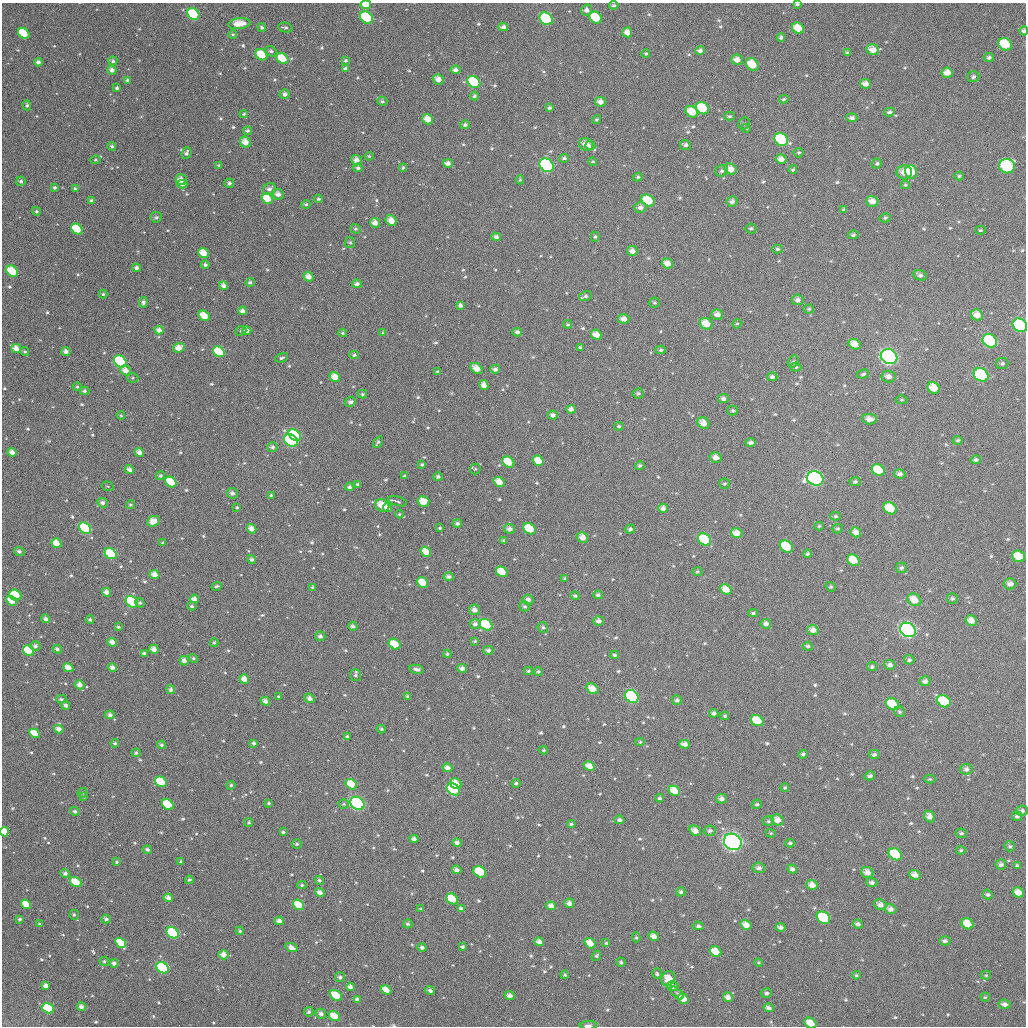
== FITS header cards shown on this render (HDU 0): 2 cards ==
NAXIS1  =                 1024
NAXIS2  =                 1024

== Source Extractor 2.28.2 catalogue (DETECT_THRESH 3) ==
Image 1024 x 1024 px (HDU 0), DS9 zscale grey, 1 PNG px = 1 image px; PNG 1028 x 1028 px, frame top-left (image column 1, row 1024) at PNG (2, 3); each listed source drawn as its Kron ellipse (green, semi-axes under 4 px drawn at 4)
Background 1160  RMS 40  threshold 121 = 3 sigma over >= 5 px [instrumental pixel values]
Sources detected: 711; of the 711, the 500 brightest by FLUX_AUTO listed and drawn (211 fainter detections omitted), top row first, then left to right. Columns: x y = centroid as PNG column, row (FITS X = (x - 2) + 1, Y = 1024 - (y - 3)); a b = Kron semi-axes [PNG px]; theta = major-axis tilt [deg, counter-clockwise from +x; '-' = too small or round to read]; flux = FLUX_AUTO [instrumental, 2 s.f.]
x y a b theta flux
797 4 4 3 - 5500
366 5 5 4 - 47000
614 5 5 4 - 5500
586 10 5 5 - 13000
193 14 6 5 - 110000
367 17 7 5 -39 130000
596 18 7 5 -39 100000
546 19 7 5 -39 340000
239 24 11 5 7 44000
503 27 5 4 - 11000
262 28 4 4 - 6800
285 28 7 4 -14 6500
798 28 6 5 - 52000
1024 31 4 4 - 7800
627 32 5 5 - 21000
24 33 6 5 - 99000
233 34 4 4 - 4200
781 37 4 4 - 7400
1005 44 7 6 - 82000
700 50 5 4 - 9900
873 50 6 5 - 27000
271 51 6 5 - 6300
646 53 4 4 - 5100
847 53 4 3 - 5900
261 55 6 5 - 71000
989 58 5 4 - 7800
282 59 6 5 - 62000
345 60 4 4 - 5800
737 60 6 5 - 22000
113 61 4 4 - 7300
38 62 4 4 - 9800
752 64 7 5 -44 62000
345 69 4 3 - 7200
112 70 5 4 - 13000
455 70 5 4 - 12000
947 73 6 5 - 26000
973 77 6 5 - 7400
438 79 5 5 - 21000
128 80 4 4 - 6900
474 82 7 5 -37 140000
866 84 5 4 - 18000
117 88 3 3 - 6900
285 94 5 5 - 10000
474 96 4 4 - 7600
784 99 5 3 - 4600
382 101 5 4 - 5600
600 102 5 5 - 19000
27 105 5 4 - 6000
549 108 4 4 - 6300
702 108 7 6 - 87000
692 112 6 5 - 43000
889 112 5 4 - 7000
244 114 4 3 - 4300
729 116 5 4 - 4600
852 118 6 4 -7 8900
428 119 6 5 - 32000
597 119 4 4 - 4200
744 124 6 5 - 5800
465 125 5 4 - 7500
746 128 4 4 - 5000
248 131 4 4 - 6200
781 140 7 6 - 230000
245 142 6 5 - 27000
586 144 7 6 - 26000
685 145 5 5 - 8800
112 146 4 4 - 5900
590 146 5 4 - 9000
186 153 6 5 - 8900
799 153 5 5 - 4700
369 156 4 4 - 4100
564 158 5 4 - 6900
781 159 5 5 - 17000
95 160 5 4 - 4000
357 160 5 5 - 17000
593 162 4 4 - 4200
448 163 5 4 - 15000
877 163 5 5 - 6000
219 165 4 3 - 4500
547 165 7 6 - 440000
1007 166 8 7 - 240000
358 168 4 4 - 7600
403 168 4 3 - 4400
731 169 6 5 - 27000
793 170 4 4 - 5400
722 171 7 5 27 7600
904 172 7 7 - 31000
911 172 7 6 - 77000
959 176 5 4 - 5100
638 177 4 4 - 5000
181 180 6 5 - 22000
520 180 4 4 - 4500
21 181 5 4 - 7400
229 183 5 4 - 7700
182 184 5 4 - 11000
905 185 4 4 - 4100
55 187 3 3 - 6400
75 189 4 3 - 5000
269 189 6 5 - 12000
278 194 6 5 - 17000
267 199 6 5 - 52000
318 199 4 4 - 5300
648 200 7 5 -33 79000
92 201 4 3 - 8500
732 201 5 5 - 10000
872 201 6 5 - 24000
306 204 4 4 - 5100
640 207 6 5 - 14000
844 210 4 3 - 5600
36 211 4 4 - 5300
156 217 5 5 - 4700
885 218 5 4 - 5100
391 221 6 5 - 26000
375 223 5 4 - 21000
77 229 6 5 - 100000
356 229 5 4 - 5000
751 229 5 5 - 5800
980 230 5 4 - 4400
853 235 5 4 - 6200
496 237 4 4 - 11000
595 237 5 4 - 4800
350 242 5 5 - 5000
777 249 5 4 - 5200
632 251 5 5 - 16000
203 253 6 4 -37 38000
667 263 6 5 - 24000
205 265 4 3 - 6800
136 268 4 4 - 8600
12 271 6 5 - 83000
920 275 7 5 -21 9200
308 277 5 4 - 20000
250 282 5 4 - 6200
357 284 5 4 - 10000
224 286 5 4 - 15000
103 294 4 4 - 4400
586 296 6 5 - 7500
798 300 6 5 - 11000
143 302 5 4 - 8900
655 303 5 5 - 4500
460 305 4 4 - 8800
809 309 5 4 - 4700
242 311 4 4 - 15000
717 314 6 5 - 16000
977 315 6 5 - 26000
204 316 6 4 -37 54000
624 319 6 5 - 16000
568 324 4 4 - 3800
706 324 6 5 - 41000
737 324 5 4 - 4000
1020 325 7 6 - 490000
159 330 5 4 - 15000
241 331 6 4 22 4000
247 331 4 4 - 14000
517 332 5 4 - 9900
343 333 4 3 - 4700
383 333 3 3 - 4100
596 335 5 5 - 23000
990 341 8 6 -36 190000
854 344 6 5 - 28000
580 347 3 3 - 4500
179 348 6 4 19 29000
16 349 5 4 - 24000
661 350 5 4 - 5300
66 351 5 4 - 12000
25 352 4 4 - 5000
219 352 6 5 - 92000
354 355 5 4 - 5500
889 356 8 7 - 900000
282 358 7 4 21 5400
120 361 7 5 -41 170000
793 362 6 5 - 5100
1002 363 6 5 - 7200
796 367 5 4 - 4200
476 368 7 4 -37 31000
495 369 5 4 - 9400
126 370 6 4 -38 20000
438 372 3 3 - 4500
863 374 6 4 15 5300
981 375 8 6 -33 300000
335 377 5 5 - 33000
772 377 5 4 - 7900
888 377 7 6 - 15000
133 378 6 5 - 4500
484 385 5 4 - 17000
77 387 4 4 - 5100
934 388 6 5 - 45000
85 391 5 4 - 6800
638 393 5 5 - 6500
362 394 5 4 - 4100
723 399 5 4 - 11000
902 400 6 4 0 3800
350 402 5 5 - 9100
571 409 5 4 - 13000
733 411 5 5 - 5600
121 415 4 3 - 4000
553 415 5 4 - 9700
870 419 7 5 -4 21000
703 423 6 5 - 24000
619 426 5 4 - 4000
295 435 7 5 -40 160000
958 440 5 4 - 5300
291 441 7 6 - 400000
378 442 6 3 55 5800
751 443 5 4 - 9900
272 447 5 5 - 6200
12 452 4 4 - 16000
139 452 5 4 - 17000
716 457 6 5 - 17000
976 460 5 4 - 6300
538 461 6 5 - 42000
508 462 6 5 - 53000
422 464 4 3 - 5100
640 466 5 4 - 6000
475 469 5 5 - 4300
129 470 5 4 - 13000
878 470 7 5 -33 76000
900 474 5 5 - 11000
160 476 5 4 - 4800
405 476 4 3 - 4000
438 477 5 4 - 6800
815 478 8 7 - 730000
171 482 6 5 - 71000
499 482 6 4 -37 28000
855 482 5 4 - 5800
358 484 4 3 - 5500
725 484 5 5 - 4800
108 486 6 4 -19 4000
349 487 4 4 - 7500
232 493 5 5 - 11000
271 495 4 3 - 4500
397 501 10 4 -15 7600
423 502 6 5 - 43000
102 503 5 5 - 11000
130 505 4 4 - 4300
382 505 7 6 - 45000
237 507 4 3 - 4100
388 507 5 4 - 38000
663 508 5 4 - 14000
890 508 7 5 -31 82000
399 514 4 4 - 4000
835 516 5 4 - 5400
153 521 6 5 - 27000
457 523 5 4 - 8100
819 526 5 4 - 4200
85 528 6 5 - 220000
440 528 4 3 - 4400
252 529 5 4 - 20000
510 529 5 4 - 14000
529 529 6 5 - 94000
630 529 5 4 - 7700
837 529 5 4 - 5500
856 532 5 4 - 20000
737 533 6 5 - 30000
583 537 5 5 - 23000
705 539 7 5 -35 120000
504 540 3 3 - 5800
56 543 5 4 - 39000
163 543 4 3 - 4100
786 547 7 5 -33 120000
19 551 5 4 - 8400
426 552 5 4 - 36000
111 554 6 5 - 130000
807 554 4 4 - 5000
1019 556 6 5 - 53000
252 560 4 4 - 7000
853 560 6 5 - 47000
901 568 6 5 - 6700
502 572 6 5 - 53000
697 572 5 4 - 3900
154 575 5 4 - 25000
449 577 5 4 - 9600
565 579 3 3 - 5400
423 583 6 5 - 48000
1010 584 6 5 - 16000
217 586 5 3 - 4900
313 587 4 3 - 5200
831 587 5 4 - 5000
726 589 6 4 -33 34000
107 592 5 4 - 16000
15 595 6 5 - 87000
598 595 5 4 - 6600
575 596 4 3 - 5200
194 599 5 4 - 17000
952 599 5 5 - 5900
528 600 5 5 - 14000
914 600 7 6 - 39000
12 601 6 4 -33 47000
132 602 7 5 -34 160000
140 603 5 4 - 4700
192 606 5 4 - 5800
524 606 5 5 - 5000
475 610 5 5 - 16000
753 613 4 3 - 5200
46 619 4 4 - 10000
90 619 4 4 - 5500
599 621 5 4 - 12000
971 621 6 5 - 24000
475 624 5 5 - 10000
766 624 5 5 - 12000
486 625 7 5 -32 210000
353 626 5 4 - 7900
118 627 4 3 - 4900
543 627 5 5 - 5700
813 630 6 5 - 17000
908 630 8 6 -33 930000
320 636 5 4 - 9300
475 641 3 3 - 4100
112 642 5 4 - 18000
214 643 4 3 - 4400
395 644 6 5 - 54000
35 646 5 4 - 11000
808 646 5 4 - 6800
57 649 5 4 - 7700
154 649 5 4 - 19000
488 650 5 4 - 9200
29 651 6 5 - 120000
144 653 4 3 - 5900
447 654 4 4 - 5300
615 655 4 4 - 6200
193 658 5 4 - 5100
909 660 5 4 - 6300
184 661 5 4 - 13000
890 665 5 5 - 11000
872 667 5 4 - 6800
68 668 5 4 - 31000
112 668 4 4 - 13000
462 668 5 4 - 12000
416 669 7 4 -12 11000
528 671 4 3 - 4400
538 671 4 4 - 5200
355 675 6 5 - 5900
244 679 5 4 - 25000
925 681 5 5 - 11000
79 685 5 4 - 17000
592 689 6 5 - 37000
171 690 4 4 - 9000
279 696 3 3 - 3900
408 696 4 3 - 6100
632 696 7 6 - 370000
310 698 5 4 - 13000
61 699 5 4 - 5900
677 700 5 5 - 7800
265 701 5 4 - 15000
944 701 7 5 -35 110000
892 704 7 5 -34 78000
66 705 4 3 - 8600
900 712 6 5 - 5500
714 713 4 4 - 9100
110 715 5 4 - 9700
725 716 4 4 - 5300
757 721 6 5 - 69000
59 729 4 4 - 16000
381 729 4 3 - 4300
35 733 5 4 - 48000
347 736 4 3 - 5300
640 742 4 4 - 4000
115 743 4 3 - 5800
254 743 3 3 - 7700
685 744 5 4 - 15000
162 745 4 4 - 6300
543 750 4 4 - 3900
136 753 4 4 - 6200
803 754 5 4 - 6600
874 754 5 4 - 8100
589 766 6 4 -27 26000
447 768 5 4 - 17000
966 769 6 5 - 9800
870 776 5 4 - 7900
930 779 5 4 - 4000
161 782 6 5 - 110000
516 783 4 4 - 6300
351 784 6 5 - 58000
456 784 6 5 - 35000
231 785 4 4 - 5800
785 788 4 4 - 4900
453 789 7 5 -36 130000
674 791 6 4 -28 40000
83 793 5 4 - 4500
83 797 4 3 - 4400
660 798 4 3 - 4800
722 799 5 5 - 12000
269 803 4 3 - 4500
357 803 7 6 - 390000
168 804 6 4 -36 130000
344 804 5 4 - 4400
757 804 5 4 - 5400
75 811 5 4 - 7500
1022 811 6 5 - 8700
929 816 6 5 - 17000
1017 816 5 5 - 8700
619 820 5 4 - 8100
777 820 6 5 - 24000
768 821 5 5 - 5500
249 822 4 4 - 4600
571 824 4 3 - 5600
695 831 6 4 -28 21000
710 831 6 5 - 7500
4 832 5 4 - 39000
283 832 3 3 - 5200
771 833 5 4 - 3900
961 833 6 4 -9 6100
414 839 4 4 - 13000
733 842 9 8 - 920000
457 843 4 4 - 11000
790 843 4 3 - 5800
297 844 5 4 - 6200
1010 846 5 5 - 5400
147 850 5 4 - 8600
961 850 5 4 - 4700
895 854 7 5 -34 110000
117 862 4 3 - 4400
181 862 3 3 - 5100
1001 864 5 5 - 8800
1017 865 3 3 - 4000
759 868 6 5 - 11000
792 869 5 4 - 12000
457 870 5 4 - 11000
480 872 6 5 - 110000
867 872 6 5 - 20000
65 873 5 4 - 9200
915 875 6 4 -18 19000
189 880 4 3 - 4900
319 880 5 4 - 5900
76 882 6 4 -34 79000
872 883 5 4 - 7900
302 885 5 4 - 5400
812 885 6 5 - 21000
681 892 4 4 - 6900
1018 892 6 5 - 26000
320 893 5 4 - 14000
988 894 5 4 - 6600
168 898 5 4 - 17000
452 899 6 5 - 100000
569 903 5 4 - 15000
26 904 5 4 - 49000
298 905 6 4 -37 53000
880 905 6 5 - 16000
551 906 5 4 - 18000
421 909 4 3 - 4400
461 909 4 4 - 11000
890 909 6 4 -14 14000
74 915 5 4 - 5500
823 918 7 5 -33 250000
20 919 3 3 - 6500
106 919 5 4 - 7900
279 921 5 4 - 14000
39 924 4 3 - 3900
408 924 5 4 - 6000
858 924 5 4 - 10000
967 924 6 5 - 49000
746 925 6 4 -34 27000
698 926 6 4 -7 7400
781 927 5 4 - 9400
240 931 4 4 - 5500
173 933 6 5 - 180000
654 936 5 4 - 19000
636 937 5 4 - 4000
945 941 5 4 - 8000
539 942 5 4 - 18000
121 943 6 4 -32 72000
590 943 6 4 -37 32000
606 943 4 4 - 4200
291 947 6 4 -24 16000
422 947 4 4 - 9100
463 947 4 4 - 5400
715 952 6 5 - 44000
223 955 5 4 - 21000
596 956 5 4 - 4700
104 961 5 4 - 5500
621 962 5 4 - 5700
759 962 4 4 - 3900
114 963 4 4 - 12000
162 968 6 5 - 210000
657 974 5 4 - 5300
565 975 4 4 - 5200
856 975 4 4 - 4700
986 975 5 4 - 4000
340 977 5 5 - 9400
668 978 8 6 54 40000
46 986 4 4 - 14000
673 986 6 5 - 13000
350 987 4 4 - 15000
386 990 5 4 - 31000
430 991 5 4 - 8600
677 993 8 4 -45 4600
767 993 5 5 - 8000
336 995 6 4 -36 74000
510 996 5 4 - 13000
728 997 5 4 - 17000
985 997 4 4 - 4000
683 999 6 4 -33 34000
357 1000 4 4 - 12000
1004 1004 6 4 -9 12000
81 1007 4 4 - 12000
48 1008 6 5 - 160000
769 1008 5 4 - 10000
309 1012 5 4 - 7300
321 1014 5 5 - 11000
334 1016 6 4 -35 48000
811 1023 6 5 - 39000
588 1025 9 4 1 8400
At the frame edge (FLAGS 8, measured only in part): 7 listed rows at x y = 797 4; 366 5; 1024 31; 1020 325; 4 832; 811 1023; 588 1025
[211 fainter detections neither listed nor drawn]

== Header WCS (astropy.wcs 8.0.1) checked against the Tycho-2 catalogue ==
Header WCS as astropy/WCSLIB reads it (applying the file's SIP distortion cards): RA---TAN-SIP/DEC--TAN-SIP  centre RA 01:51:11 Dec +00:33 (27.80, +0.55 deg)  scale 8.66 arcsec/px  FOV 147.9' x 147.9'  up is +179 deg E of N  parity flipped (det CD > 0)
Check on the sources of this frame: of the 60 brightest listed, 60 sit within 11.2 arcsec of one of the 180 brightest Tycho-2 stars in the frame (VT <= 12.49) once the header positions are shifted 5.25 arcsec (3.64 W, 3.78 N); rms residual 3.73 arcsec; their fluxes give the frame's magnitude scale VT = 22.80 - 2.5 log10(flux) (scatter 0.16 mag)
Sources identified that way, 161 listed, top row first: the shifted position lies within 11.2 arcsec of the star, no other Tycho-2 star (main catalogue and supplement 1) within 22.4 arcsec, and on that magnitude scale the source's flux lands within +1.5 / -3 mag of the star's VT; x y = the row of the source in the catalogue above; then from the Tycho-2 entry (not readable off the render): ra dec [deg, ICRS J2000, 3 dp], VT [Tycho-2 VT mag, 2 dp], TYC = Tycho-2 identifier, HIP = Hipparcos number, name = IAU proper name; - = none
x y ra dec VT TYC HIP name
366 5 28.177 -0.666 10.77 4686-614-1 - -
193 14 28.591 -0.634 10.02 4686-1574-1 - -
367 17 28.174 -0.634 9.72 4686-577-1 - -
596 18 27.623 -0.645 10.25 4686-663-1 - -
546 19 27.742 -0.640 9.46 4686-589-1 - -
798 28 27.135 -0.631 10.79 4686-1777-1 - -
24 33 28.998 -0.578 10.53 4686-452-1 - -
1005 44 26.636 -0.602 10.52 4686-1770-1 - -
873 50 26.955 -0.583 11.63 4686-1300-1 - -
261 55 28.425 -0.539 10.42 4686-520-1 - -
282 59 28.375 -0.531 10.72 4686-283-1 - -
737 60 27.281 -0.552 11.72 4686-1705-1 - -
752 64 27.244 -0.540 11.08 4686-1932-1 - -
947 73 26.775 -0.532 11.52 4686-1476-1 - -
438 79 27.999 -0.489 11.90 4686-241-1 - -
474 82 27.913 -0.484 9.89 4686-208-1 8670 -
866 84 26.971 -0.501 11.70 4686-1341-1 - -
600 102 27.608 -0.444 11.80 4686-154-1 - -
702 108 27.361 -0.433 10.35 4686-1591-1 - -
692 112 27.386 -0.424 11.25 4686-1477-1 - -
852 118 27.002 -0.419 12.52 4686-1346-1 - -
428 119 28.022 -0.393 11.27 4686-266-1 - -
781 140 27.170 -0.362 9.63 4686-1293-1 - -
245 142 28.460 -0.328 11.93 4686-622-1 - -
586 144 27.641 -0.341 11.78 4686-650-1 - -
357 160 28.191 -0.291 12.23 4686-530-1 - -
448 163 27.972 -0.288 11.95 4686-261-1 - -
547 165 27.733 -0.288 8.71 4686-200-1 8596 -
1007 166 26.626 -0.309 9.52 4686-1743-1 - -
731 169 27.291 -0.289 11.43 4686-1554-1 - -
904 172 26.874 -0.290 11.83 4686-1928-1 - -
911 172 26.857 -0.291 10.75 4686-1484-1 - -
181 180 28.613 -0.236 11.85 4686-105-1 - -
267 199 28.405 -0.193 11.15 4686-126-1 - -
648 200 27.488 -0.209 10.30 4686-130-1 - -
872 201 26.949 -0.218 11.51 4686-1356-1 - -
640 207 27.507 -0.192 12.32 4686-124-1 - -
375 223 28.144 -0.141 11.63 4686-73-1 - -
77 229 28.861 -0.111 10.54 4686-35-1 8961 -
203 253 28.555 -0.059 11.51 4686-21-1 - -
667 263 27.438 -0.058 11.83 4686-25-1 - -
12 271 29.014 -0.006 10.21 4686-2-1 - -
308 277 28.301 -0.008 12.31 4686-1-1 - -
977 315 26.691 +0.050 11.58 29-760-1 - -
204 316 28.550 +0.092 11.03 30-270-1 - -
706 324 27.342 +0.085 11.59 29-780-1 - -
1020 325 26.586 +0.073 8.99 29-573-1 - -
159 330 28.658 +0.128 12.49 30-303-1 - -
596 335 27.606 +0.117 11.60 30-294-1 - -
854 344 26.984 +0.127 11.10 29-946-1 - -
179 348 28.611 +0.170 11.66 30-384-1 - -
16 349 29.001 +0.180 11.55 30-409-1 - -
889 356 26.899 +0.155 7.92 29-983-1 8341 -
476 368 27.892 +0.205 11.66 30-393-1 - -
126 370 28.737 +0.227 11.81 30-381-1 - -
981 375 26.677 +0.195 9.23 29-990-1 - -
335 377 28.233 +0.232 11.44 30-353-1 - -
484 385 27.874 +0.244 12.31 30-278-1 - -
571 409 27.663 +0.297 11.76 30-322-1 - -
703 423 27.343 +0.324 11.87 29-386-1 - -
295 435 28.327 +0.373 9.81 30-244-1 8815 -
291 441 28.336 +0.387 8.97 30-197-1 - -
139 452 28.700 +0.423 13.05 30-176-1 - -
538 461 27.739 +0.423 11.47 30-172-1 - -
508 462 27.811 +0.428 10.78 30-168-1 - -
878 470 26.920 +0.429 10.50 29-629-1 - -
815 478 27.071 +0.452 8.14 29-891-1 8393 -
171 482 28.622 +0.494 10.72 30-149-1 - -
499 482 27.831 +0.477 11.72 30-139-1 - -
423 502 28.014 +0.528 11.58 30-94-1 - -
382 505 28.114 +0.538 11.29 30-101-1 - -
388 507 28.101 +0.542 11.00 30-103-1 - -
890 508 26.890 +0.520 10.16 29-303-1 - -
457 523 27.932 +0.578 12.47 30-124-1 - -
85 528 28.827 +0.609 9.51 30-5-1 8952 -
252 529 28.426 +0.601 12.32 30-12-1 - -
529 529 27.757 +0.588 10.65 30-18-1 - -
737 533 27.258 +0.587 11.35 29-396-1 - -
583 537 27.629 +0.606 11.73 30-6-1 - -
705 539 27.334 +0.605 9.91 29-86-1 - -
56 543 28.895 +0.646 11.46 30-40-1 - -
786 547 27.137 +0.618 10.22 29-820-1 - -
111 554 28.763 +0.669 9.84 30-52-1 - -
1019 556 26.579 +0.630 11.02 29-852-1 - -
853 560 26.976 +0.647 10.90 29-712-1 - -
502 572 27.821 +0.693 11.13 30-71-1 - -
154 575 28.657 +0.717 11.55 30-78-1 - -
1010 584 26.599 +0.695 11.71 29-911-1 - -
726 589 27.281 +0.723 11.13 29-895-1 - -
107 592 28.772 +0.762 11.97 30-108-1 - -
15 595 28.991 +0.773 10.37 30-154-1 - -
194 599 28.560 +0.773 12.26 30-153-1 - -
914 600 26.827 +0.739 11.32 29-853-1 - -
12 601 29.000 +0.787 11.79 30-186-1 - -
132 602 28.710 +0.784 9.56 30-193-1 - -
475 610 27.885 +0.785 11.79 30-185-1 - -
971 621 26.689 +0.786 11.92 29-997-1 - -
486 625 27.856 +0.821 9.69 30-312-1 8639 -
813 630 27.070 +0.817 12.15 29-222-1 - -
908 630 26.840 +0.812 7.91 29-202-1 8328 -
112 642 28.755 +0.882 12.13 30-1017-1 - -
395 644 28.076 +0.872 10.81 30-989-1 - -
154 649 28.655 +0.897 11.65 30-901-1 - -
29 651 28.956 +0.906 9.93 30-887-1 - -
184 661 28.582 +0.922 12.71 30-869-1 - -
68 668 28.860 +0.945 11.84 30-820-1 - -
462 668 27.913 +0.927 11.96 30-873-1 - -
244 679 28.436 +0.963 11.87 30-776-1 - -
79 685 28.833 +0.985 13.00 30-704-1 - -
592 689 27.597 +0.970 11.06 30-786-1 - -
632 696 27.502 +0.986 9.04 30-712-1 - -
310 698 28.279 +1.006 12.17 30-739-1 - -
265 701 28.384 +1.015 11.77 30-759-1 - -
944 701 26.751 +0.982 10.20 29-716-1 8298 -
892 704 26.875 +0.991 10.52 29-641-1 - -
757 721 27.199 +1.038 10.56 29-633-1 - -
59 729 28.880 +1.093 12.60 30-460-1 - -
35 733 28.938 +1.105 10.72 30-522-1 - -
589 766 27.601 +1.156 11.77 30-636-1 - -
161 782 28.631 +1.215 10.30 30-608-1 - -
351 784 28.173 +1.212 10.85 30-604-1 - -
456 784 27.922 +1.204 11.41 30-599-1 - -
453 789 27.928 +1.219 9.93 30-590-1 - -
674 791 27.395 +1.211 11.05 29-177-1 - -
357 803 28.158 +1.257 8.57 30-543-1 8756 -
168 804 28.614 +1.270 10.64 30-553-1 - -
929 816 26.781 +1.260 11.58 29-150-1 - -
777 820 27.146 +1.276 11.44 29-726-1 - -
4 832 29.006 +1.342 11.16 30-485-1 - -
733 842 27.251 +1.332 7.40 29-333-1 8454 -
457 843 27.917 +1.347 12.10 30-490-1 - -
895 854 26.860 +1.352 10.02 29-440-1 - -
480 872 27.859 +1.416 10.11 30-685-1 - -
867 872 26.927 +1.397 11.46 29-718-1 - -
76 882 28.831 +1.461 10.40 30-718-1 - -
812 885 27.059 +1.430 11.62 29-326-1 - -
1018 892 26.563 +1.437 11.66 29-759-1 - -
452 899 27.924 +1.483 10.43 30-785-1 - -
569 903 27.643 +1.487 12.10 30-783-1 - -
26 904 28.950 +1.517 11.15 30-789-1 - -
298 905 28.294 +1.504 10.90 30-801-1 - -
551 906 27.686 +1.493 12.01 30-813-1 - -
823 918 27.030 +1.509 9.57 29-230-1 - -
279 921 28.340 +1.544 12.34 30-875-1 - -
967 924 26.683 +1.516 11.01 29-76-1 - -
746 925 27.216 +1.530 11.32 29-943-1 - -
173 933 28.596 +1.578 9.50 30-906-1 - -
654 936 27.438 +1.562 12.00 29-7-1 - -
121 943 28.720 +1.604 10.96 30-1018-1 - -
590 943 27.591 +1.582 11.16 30-898-1 - -
715 952 27.288 +1.596 10.84 29-605-1 - -
223 955 28.472 +1.627 11.57 30-954-1 - -
162 968 28.618 +1.662 9.37 30-917-1 - -
668 978 27.399 +1.662 12.08 29-450-1 - -
350 987 28.166 +1.699 11.89 30-867-1 - -
386 990 28.079 +1.704 11.56 30-839-1 - -
336 995 28.199 +1.721 10.52 30-798-1 - -
683 999 27.363 +1.710 11.55 29-206-1 - -
357 1000 28.149 +1.729 12.26 30-811-1 - -
334 1016 28.202 +1.770 10.94 30-738-1 - -
811 1023 27.056 +1.763 10.88 29-481-1 - -